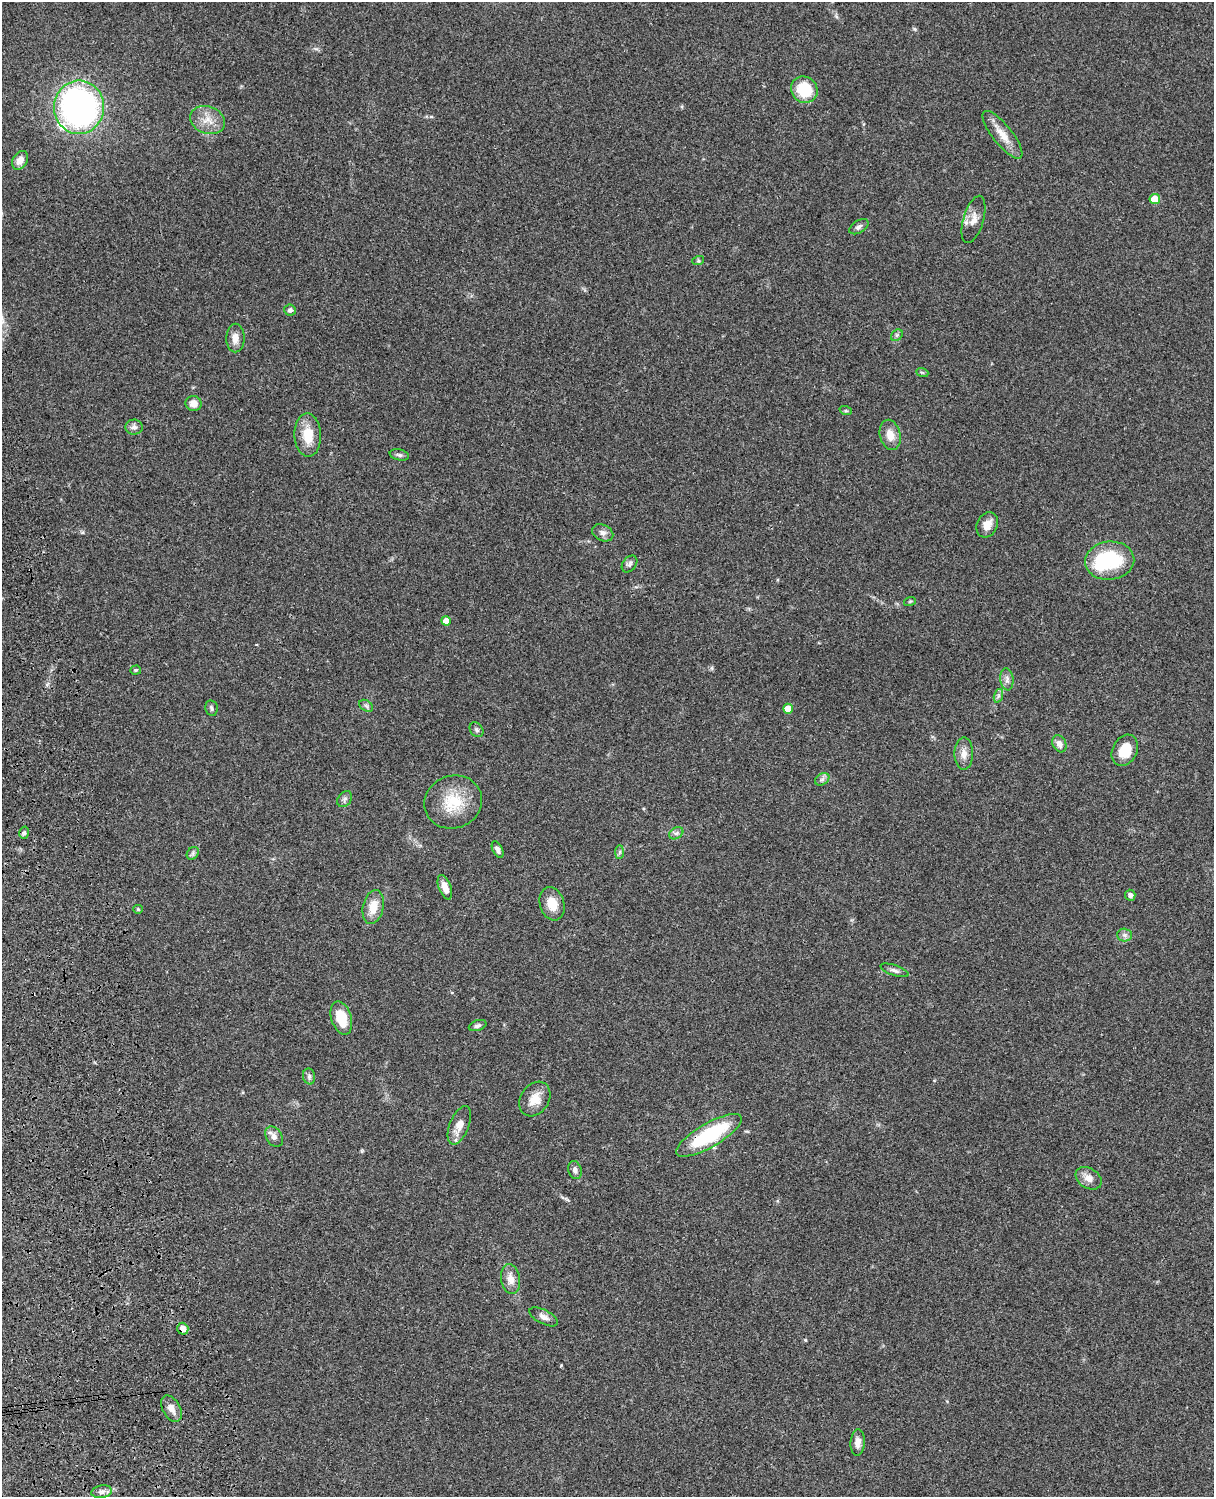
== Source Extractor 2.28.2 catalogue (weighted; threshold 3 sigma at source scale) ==
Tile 7 of 4 x 3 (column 3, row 2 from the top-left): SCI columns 2545-3756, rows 1773-3267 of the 5087 x 4926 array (HDU 1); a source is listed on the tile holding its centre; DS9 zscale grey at full resolution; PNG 1216 x 1499 px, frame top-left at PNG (2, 2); each listed source drawn as its Kron ellipse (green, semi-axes under 4 px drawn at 4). Shown black and unused: <1% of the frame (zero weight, under 3 of 4 exposures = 6% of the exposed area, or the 3 px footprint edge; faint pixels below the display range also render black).
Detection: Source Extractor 2.28.2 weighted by HDU 2 'WHT'; one run over the whole footprint, this tile lists its part. Background 0.0873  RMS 0.0061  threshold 0.0274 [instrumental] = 3 sigma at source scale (4.5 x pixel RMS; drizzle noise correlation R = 1.50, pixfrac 1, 0.05/0.05 arcsec/px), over >= 5 px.
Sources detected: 66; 1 inside a brighter object's white glare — neither listed nor drawn; the other 65 listed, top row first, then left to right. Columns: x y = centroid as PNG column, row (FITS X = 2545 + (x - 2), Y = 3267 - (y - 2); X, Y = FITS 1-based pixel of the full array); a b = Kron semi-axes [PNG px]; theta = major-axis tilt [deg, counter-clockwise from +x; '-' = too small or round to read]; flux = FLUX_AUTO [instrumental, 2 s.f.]
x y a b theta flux
804 90 14 12 -41 22
79 107 27 25 84 190
208 120 18 13 -19 8.6
1002 135 29 10 -52 8.9
20 160 10 7 57 5.4
1155 199 5 5 - 17
973 219 24 10 74 6
859 227 11 6 31 2.1
698 261 6 4 18 0.74
290 310 6 5 - 1.6
897 335 6 5 - 1.1
235 338 14 9 89 4.8
922 372 6 3 -19 0.75
194 403 8 7 - 4.9
846 411 6 4 -18 0.79
134 427 9 7 3 2.2
308 435 22 13 -88 13
890 435 15 10 -77 6.4
399 455 10 5 -12 1.5
987 525 13 10 62 5.9
603 533 11 8 -25 2.9
1110 561 25 19 6 37
629 564 9 6 51 1.7
910 601 6 3 19 0.67
446 621 5 4 - 6.6
136 670 5 4 - 0.8
1007 679 11 6 -84 2.5
998 696 7 4 71 1.4
366 706 7 5 -33 1.4
211 708 8 6 -80 1.4
788 709 5 5 - 8.9
476 730 8 6 -53 1.4
1059 744 9 6 -63 3.9
1125 750 16 12 63 13
964 754 16 9 90 4.8
822 779 8 5 30 1.7
345 799 9 6 50 1.7
453 802 29 26 22 21
24 833 6 4 76 1.1
676 833 7 5 30 1.8
498 849 9 5 -64 2
620 852 7 4 89 1.2
193 853 7 5 48 1.5
445 887 13 6 -69 4.9
1130 895 5 5 - 2.4
552 904 17 12 -72 9.5
373 907 17 10 77 9.4
138 909 5 4 - 0.63
1124 935 7 6 - 2
895 970 15 5 -19 2.2
341 1018 17 10 -73 14
478 1026 9 5 19 1.7
309 1076 8 6 -76 1.6
535 1099 18 14 55 8.7
459 1125 20 9 68 7.3
709 1135 37 12 30 46
274 1137 11 7 -58 3
575 1170 9 6 -71 2.3
1089 1178 14 10 -33 4.8
511 1279 15 9 -82 5.9
544 1317 16 7 -27 3.2
183 1329 6 5 - 4.3
171 1409 14 8 -59 4.8
858 1442 13 7 85 4.1
102 1492 10 6 9 2.3
Overlapping masked pixels (flux is a lower limit): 2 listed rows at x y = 709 1135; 183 1329